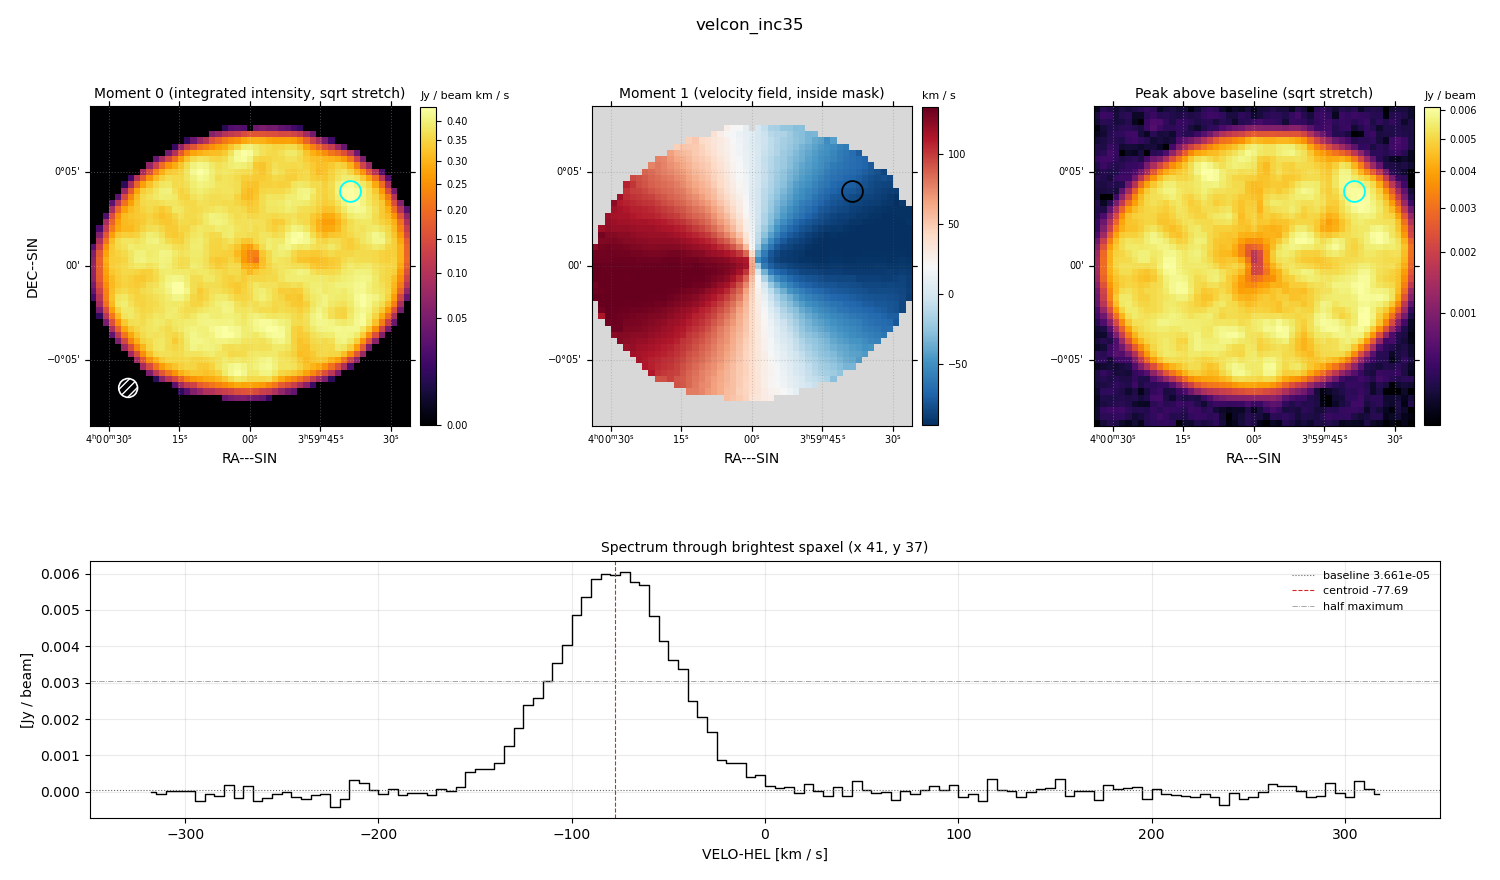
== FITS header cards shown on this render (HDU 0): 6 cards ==
OBJECT  = 'velcon_inc35'
BUNIT   = 'JY/BEAM '           /
CTYPE1  = 'RA---SIN'           /
CTYPE2  = 'DEC--SIN'           /
CTYPE3  = 'VELO-HEL'           /
CUNIT3  = 'km/s    '           /

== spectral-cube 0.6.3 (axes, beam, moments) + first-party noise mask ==
SpectralCube HDU 0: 128 channels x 51 x 51 spaxels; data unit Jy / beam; figure title: velcon_inc35
Units: BUNIT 'JY/BEAM' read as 'Jy/beam' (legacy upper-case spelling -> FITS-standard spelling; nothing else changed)
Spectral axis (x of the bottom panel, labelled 'VELO-HEL [km / s]'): -317 .. 317 km / s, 128 channels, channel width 5 km / s
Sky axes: RA---SIN/DEC--SIN; field 17' x 17' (20 arcsec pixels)
Beam (drawn as the hatched ellipse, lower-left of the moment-0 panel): BMAJ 60 arcsec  BMIN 60 arcsec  BPA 0 deg
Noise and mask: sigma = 1.7e-04 Jy / beam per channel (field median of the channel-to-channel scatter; agrees with the line-free scatter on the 822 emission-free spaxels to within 2%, no correlation factor applied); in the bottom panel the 102 channels outside the line scatter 1.7e-04 Jy / beam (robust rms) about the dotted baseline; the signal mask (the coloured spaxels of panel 2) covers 68% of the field
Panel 1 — Moment 0 (line voxels x channel width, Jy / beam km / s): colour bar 0 .. 0.437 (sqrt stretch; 0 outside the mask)
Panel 2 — Moment 1 (intensity-weighted velocity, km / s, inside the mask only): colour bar -94 .. 134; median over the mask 21
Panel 3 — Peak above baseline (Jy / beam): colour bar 2.76e-04 .. 0.0061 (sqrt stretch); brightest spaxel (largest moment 0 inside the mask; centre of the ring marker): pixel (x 41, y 37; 0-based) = FK5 03h59m38s +00d04m00s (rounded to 2 s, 20 arcsec steps: no finer than the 20 arcsec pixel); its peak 0.006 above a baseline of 3.661e-05
Panel 4 — spectrum at that spaxel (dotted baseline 3.661e-05 Jy / beam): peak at -72 km / s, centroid -77.69 km / s (red dashed line; intensity-weighted over the run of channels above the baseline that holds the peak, -160 .. 15 km / s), W50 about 75 km / s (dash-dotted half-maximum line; edge to edge of the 15 channels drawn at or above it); detected line -140 .. -10 km / s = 26 of 128 channels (20%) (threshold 4 sigma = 6.8e-04 Jy / beam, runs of >= 3 channels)